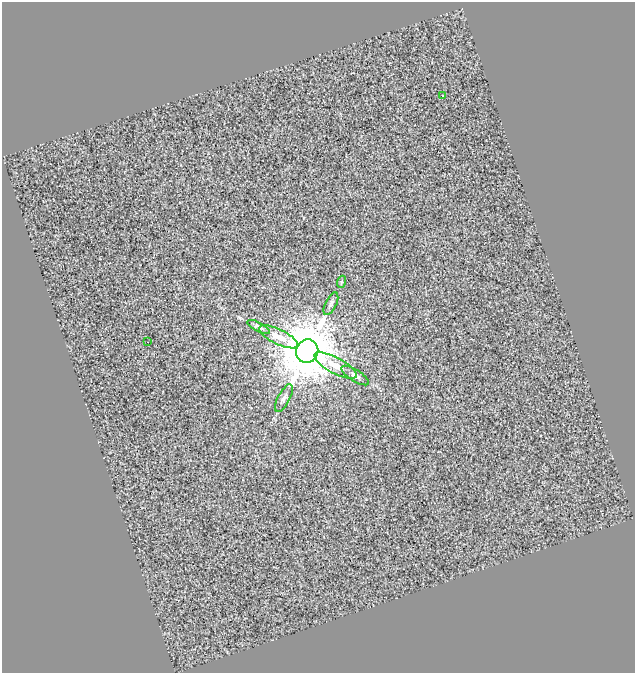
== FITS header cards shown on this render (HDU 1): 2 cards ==
NAXIS1  =                  633
NAXIS2  =                  671

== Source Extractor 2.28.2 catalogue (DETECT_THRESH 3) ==
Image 633 x 671 px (HDU 1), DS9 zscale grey, 1 PNG px = 1 image px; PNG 637 x 675 px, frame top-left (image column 1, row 671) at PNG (2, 2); each listed source drawn as its Kron ellipse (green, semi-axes under 4 px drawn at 4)
Background 0.0346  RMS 0.82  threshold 2.46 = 3 sigma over >= 5 px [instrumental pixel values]
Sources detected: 10; all 10 listed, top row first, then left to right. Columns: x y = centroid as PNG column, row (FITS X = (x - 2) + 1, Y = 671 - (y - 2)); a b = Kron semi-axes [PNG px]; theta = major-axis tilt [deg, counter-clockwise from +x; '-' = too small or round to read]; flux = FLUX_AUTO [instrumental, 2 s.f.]
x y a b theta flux
443 96 3 2 - 95
341 282 6 4 70 65
331 304 12 5 65 170
259 327 12 4 -27 160
278 337 21 7 -26 860
148 342 2 2 - 21
307 351 12 11 - 420000
335 365 24 8 -28 940
355 376 16 6 -32 230
284 398 15 6 62 230